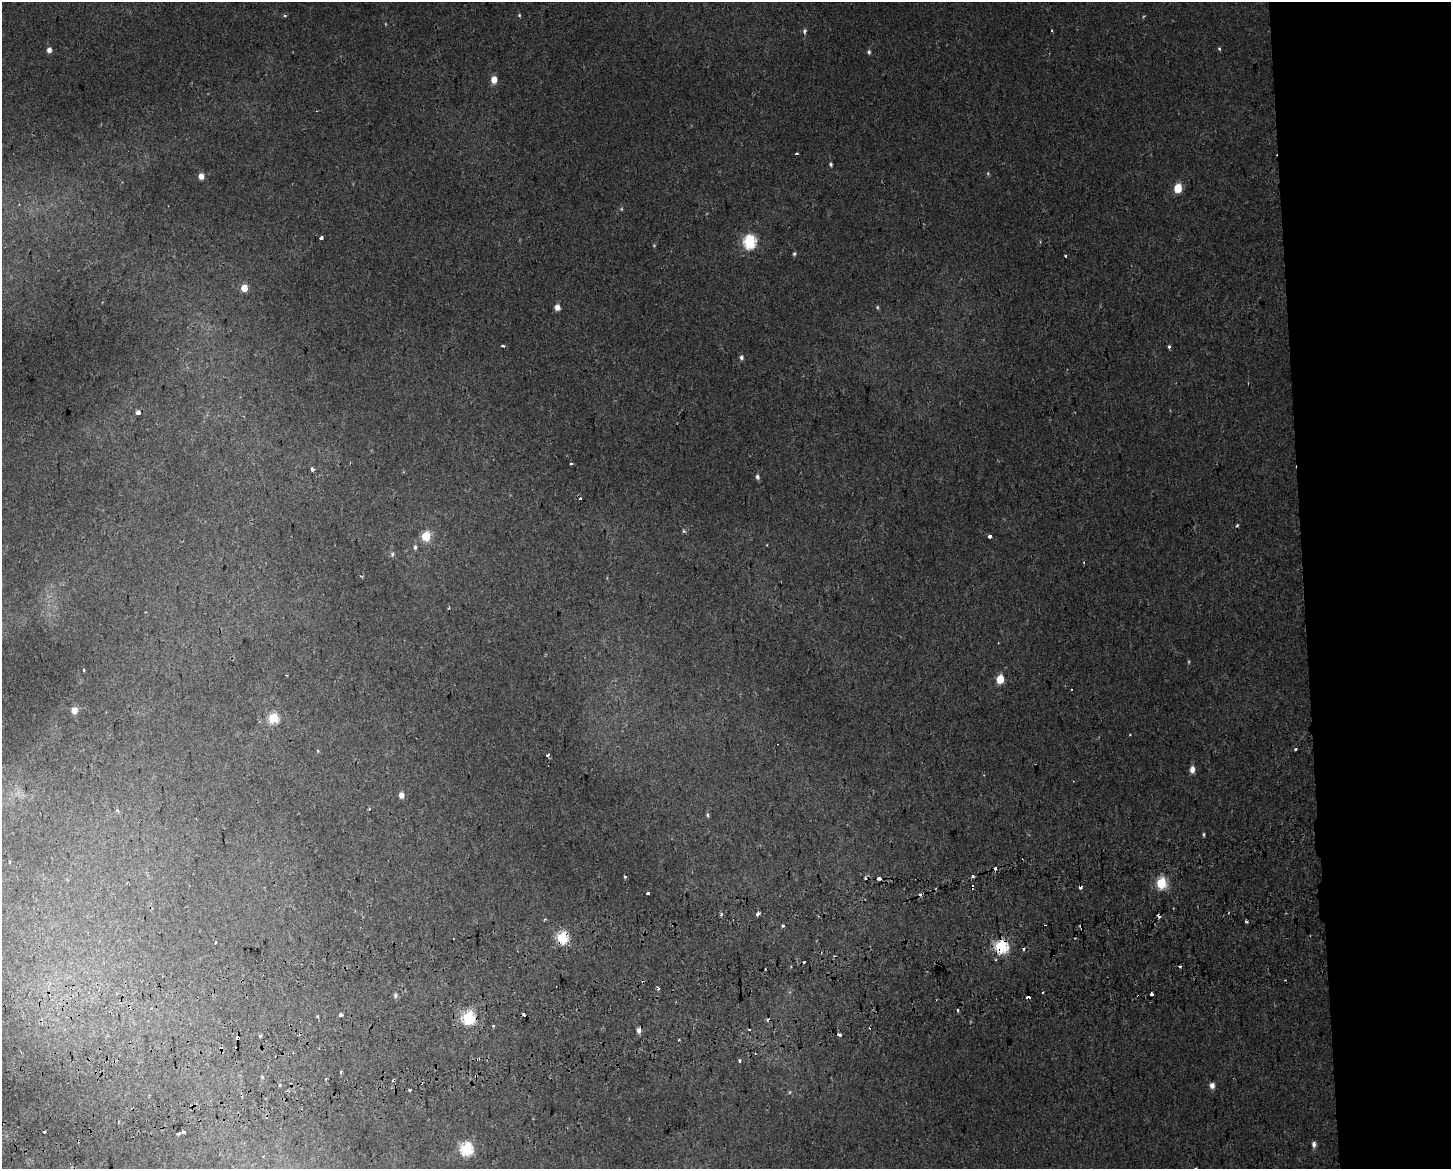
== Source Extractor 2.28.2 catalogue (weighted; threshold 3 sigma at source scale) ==
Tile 6 of 3 x 4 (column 3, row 2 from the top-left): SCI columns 2924-4372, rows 2396-3562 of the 4454 x 4791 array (HDU 1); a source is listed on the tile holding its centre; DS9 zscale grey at full resolution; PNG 1453 x 1171 px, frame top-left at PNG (2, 2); no overlay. Shown black and unused: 10% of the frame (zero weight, under 2 of 3 exposures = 4% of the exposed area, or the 3 px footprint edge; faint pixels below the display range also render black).
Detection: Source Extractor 2.28.2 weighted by HDU 2 'WHT'; one run over the whole footprint, this tile lists its part. Background 0.00163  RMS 0.0027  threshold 0.0124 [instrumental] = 3 sigma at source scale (4.5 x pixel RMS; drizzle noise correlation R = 1.50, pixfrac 1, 0.0396/0.0396 arcsec/px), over >= 5 px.
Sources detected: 120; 3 too faint to see at this stretch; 25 cosmic-ray / hot-pixel residue — not listed; the other 92 listed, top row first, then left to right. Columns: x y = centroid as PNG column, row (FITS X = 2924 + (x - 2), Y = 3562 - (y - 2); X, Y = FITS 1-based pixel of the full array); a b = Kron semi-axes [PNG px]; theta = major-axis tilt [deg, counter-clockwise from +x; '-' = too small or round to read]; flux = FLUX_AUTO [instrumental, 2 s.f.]
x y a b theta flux
519 15 4 4 - 0.35
1052 31 3 2 - 0.39
1219 49 4 3 - 0.45
49 50 5 4 - 1.6
869 52 6 4 88 0.59
494 80 6 5 - 3.5
796 154 3 3 - 0.56
831 164 5 4 - 0.49
988 173 6 5 - 0.4
201 176 5 5 - 2.4
1178 188 6 5 - 12
321 238 3 3 - 4.9
749 241 7 6 - 43
654 245 4 4 - 0.27
794 254 5 4 - 0.46
1065 256 3 3 - 0.64
244 288 6 5 - 4
557 307 5 5 - 1.9
877 307 5 4 - 0.36
1169 346 4 3 - 0.7
741 357 6 5 - 0.78
138 412 4 4 - 1
571 464 3 2 - 0.58
312 469 4 3 - 1.1
757 477 6 5 - 0.75
1237 525 6 4 61 0.37
684 531 4 4 - 0.48
426 536 6 5 - 14
990 536 3 3 - 4.6
415 547 7 4 -84 0.61
392 554 6 5 - 0.52
84 669 3 3 - 1.1
1000 679 6 5 - 8.5
74 710 6 5 - 2.8
273 718 5 5 - 20
1130 735 3 2 - 0.22
318 751 5 3 - 0.26
548 755 4 3 - 0.93
1192 769 6 5 - 1.9
401 795 5 4 - 2.1
369 809 4 3 - 0.29
117 810 5 4 - 0.67
707 815 6 4 -58 0.42
1203 834 5 3 - 0.38
625 876 3 3 - 0.55
973 876 4 3 - 0.58
879 878 4 3 - 1.8
1161 883 6 5 - 24
1081 887 4 3 - 7.6
648 893 3 3 - 1.4
757 914 5 3 - 1.6
721 915 5 3 - 0.47
1159 916 4 4 - 1.9
1247 921 4 3 - 0.41
783 926 3 3 - 8.4
1081 927 5 2 - 0.41
562 937 6 6 - 28
215 942 3 3 - 0.76
1001 946 6 6 - 46
804 962 3 3 - 1.9
791 966 3 3 - 0.29
1180 966 3 2 - 0.71
1042 992 3 2 - 0.3
395 995 7 5 78 0.65
1151 995 4 3 - 7
1028 997 4 3 - 0.82
958 1010 3 3 - 1
340 1015 4 3 - 2.3
524 1015 3 3 - 1.3
318 1017 3 3 - 0.79
468 1018 6 6 - 42
493 1026 3 3 - 0.55
749 1029 3 2 - 0.38
639 1030 6 4 -88 1.3
838 1035 4 3 - 3.4
260 1036 3 3 - 0.55
238 1038 4 3 - 4.7
679 1040 3 3 - 0.35
739 1061 3 3 - 1.2
341 1072 4 3 - 0.86
476 1076 3 3 - 0.73
262 1077 4 4 - 0.31
280 1086 3 3 - 2.7
1212 1086 5 4 - 1.9
410 1090 4 3 - 1.3
287 1091 5 3 - 0.33
44 1131 3 3 - 2.9
183 1132 4 3 - 0.96
178 1134 3 3 - 0.81
1314 1144 6 5 - 1
466 1149 6 6 - 41
263 1156 3 2 - 0.42
Overlapping masked pixels (flux is a lower limit): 9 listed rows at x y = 1081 887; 1159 916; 1081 927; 562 937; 1001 946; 1028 997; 524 1015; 238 1038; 476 1076